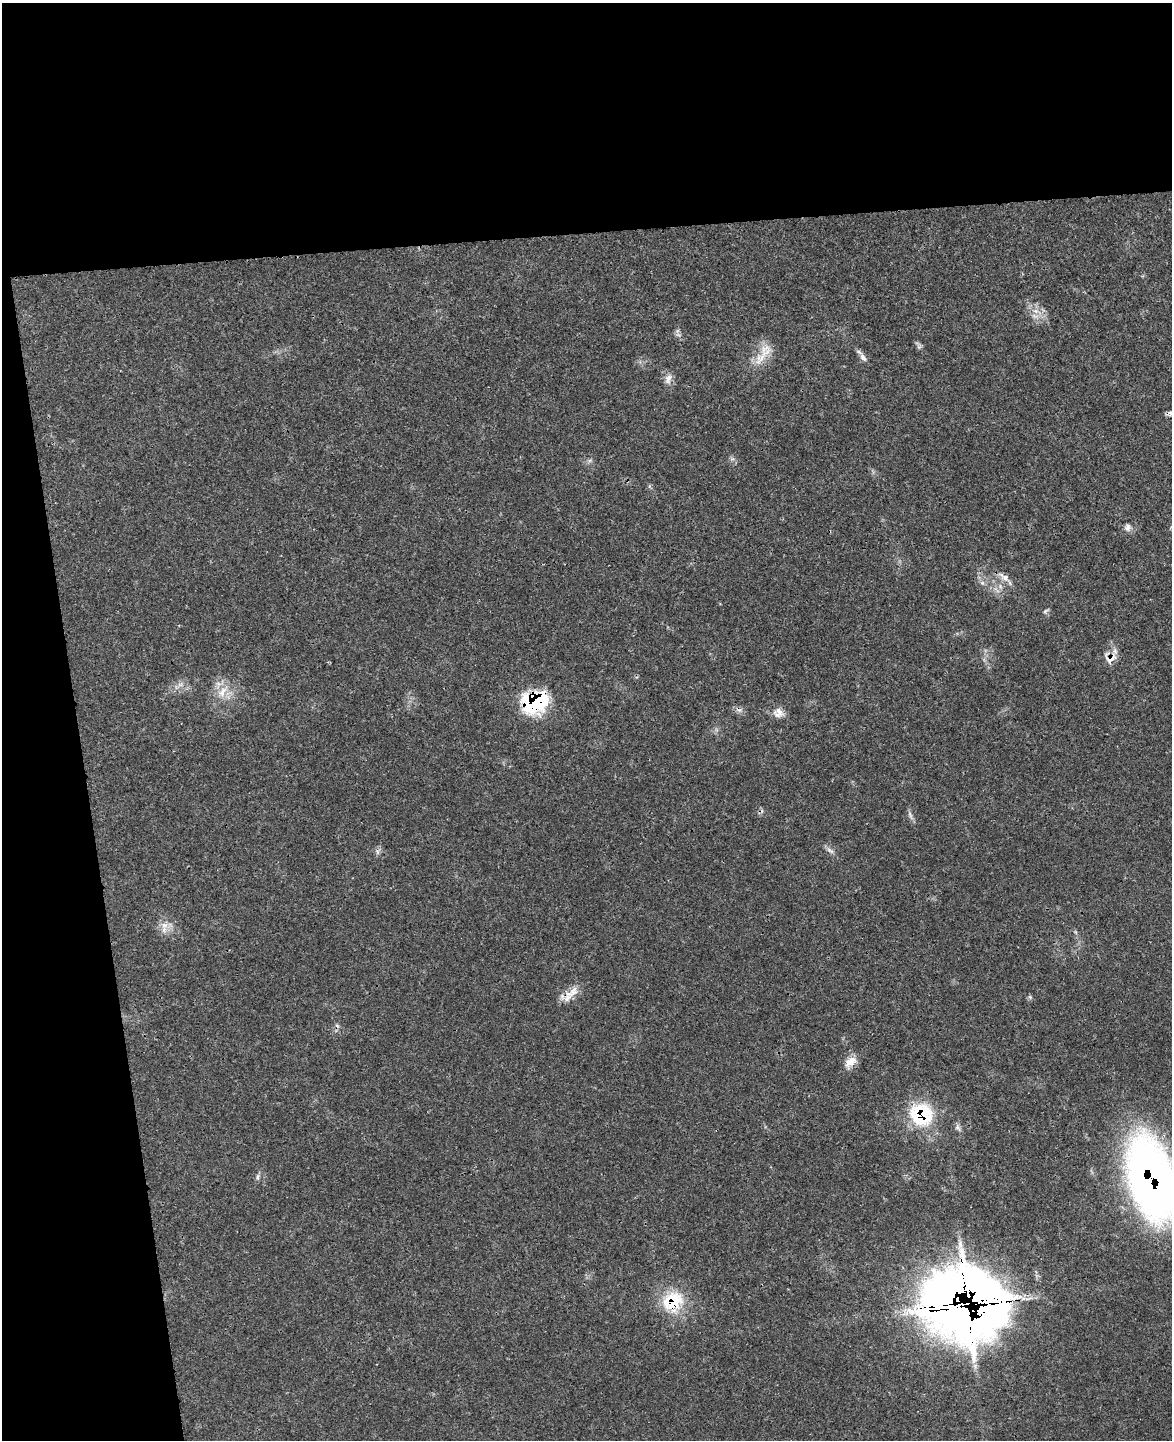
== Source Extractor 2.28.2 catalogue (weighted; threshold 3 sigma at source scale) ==
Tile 1 of 4 x 3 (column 1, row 1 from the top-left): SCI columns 64-1233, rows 3024-4461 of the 4776 x 4715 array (HDU 1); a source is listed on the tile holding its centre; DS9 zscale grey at full resolution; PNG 1174 x 1442 px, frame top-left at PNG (2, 3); no overlay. Shown black and unused: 23% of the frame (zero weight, under 3 of 4 exposures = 6% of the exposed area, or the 3 px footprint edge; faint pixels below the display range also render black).
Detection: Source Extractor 2.28.2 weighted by HDU 2 'WHT'; one run over the whole footprint, this tile lists its part. Background 0.0423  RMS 0.003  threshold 0.0133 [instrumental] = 3 sigma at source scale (4.5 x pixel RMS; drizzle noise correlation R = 1.50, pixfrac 1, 0.05/0.05 arcsec/px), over >= 5 px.
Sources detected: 29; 2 cosmic-ray / hot-pixel residue — not listed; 2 inside a brighter listed object's ellipse — not listed separately; the other 25 listed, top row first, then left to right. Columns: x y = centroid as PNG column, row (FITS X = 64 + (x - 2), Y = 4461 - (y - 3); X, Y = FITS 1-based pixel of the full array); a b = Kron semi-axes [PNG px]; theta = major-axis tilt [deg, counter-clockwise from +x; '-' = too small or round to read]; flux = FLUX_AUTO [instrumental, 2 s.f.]
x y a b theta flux
1036 311 7 5 -44 1
763 354 39 11 54 5.5
863 357 13 7 -55 1.3
668 378 14 9 65 1.9
1170 413 9 5 -77 0.71
1128 527 11 7 74 1.2
1004 577 18 8 -29 2.3
982 583 6 4 18 0.58
1045 611 8 4 36 0.52
1110 658 16 14 -1 3.4
222 692 19 9 62 4
533 701 29 21 25 27
778 713 14 13 - 2.4
910 815 12 4 -65 0.92
830 850 13 5 -32 1
164 925 11 9 -66 2.5
568 996 18 9 69 3.4
1030 997 5 5 - 0.46
850 1062 17 10 26 3.2
921 1114 27 25 -29 20
958 1128 9 6 -46 0.94
258 1177 8 4 82 0.66
1151 1178 65 32 -73 230
973 1295 85 64 1 540
673 1301 29 22 28 13
Overlapping masked pixels (flux is a lower limit): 7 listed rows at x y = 1110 658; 533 701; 568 996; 921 1114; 1151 1178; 973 1295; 673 1301
Isophote crosses this tile's border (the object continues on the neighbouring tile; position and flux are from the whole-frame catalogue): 1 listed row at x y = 1151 1178